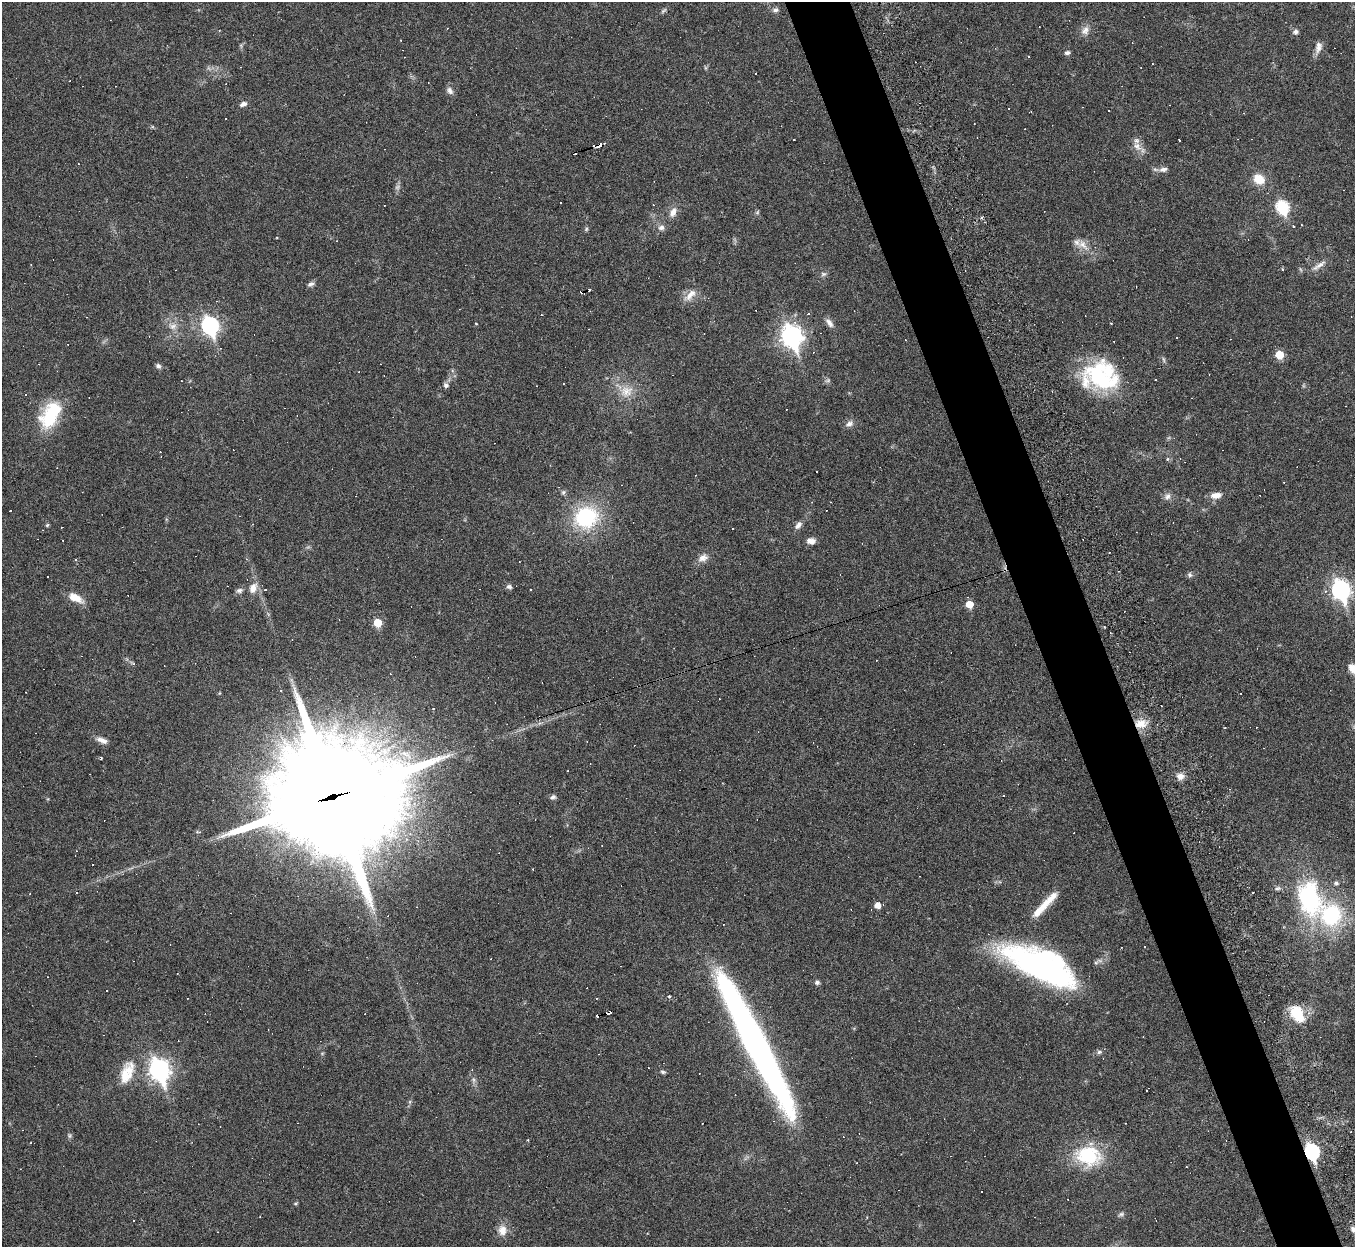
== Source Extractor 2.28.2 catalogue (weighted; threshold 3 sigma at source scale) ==
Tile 6 of 4 x 4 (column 2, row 2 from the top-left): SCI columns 1354-2706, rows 2768-4012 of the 5469 x 5422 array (HDU 1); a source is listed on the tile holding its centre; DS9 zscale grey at full resolution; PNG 1357 x 1249 px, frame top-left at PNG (2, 2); no overlay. Shown black and unused: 5% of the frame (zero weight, under 3 of 6 exposures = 3% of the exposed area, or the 3 px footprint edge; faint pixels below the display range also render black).
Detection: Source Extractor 2.28.2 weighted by HDU 2 'WHT'; one run over the whole footprint, this tile lists its part. Background 0.0393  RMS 0.0024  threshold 0.00979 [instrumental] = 3 sigma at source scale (4.09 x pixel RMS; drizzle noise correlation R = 1.36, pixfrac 0.8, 0.05/0.05 arcsec/px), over >= 5 px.
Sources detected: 203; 2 too faint to see at this stretch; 1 inside a brighter object's white glare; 95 cosmic-ray / hot-pixel residue — not listed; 5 inside a brighter listed object's ellipse — not listed separately; the other 100 listed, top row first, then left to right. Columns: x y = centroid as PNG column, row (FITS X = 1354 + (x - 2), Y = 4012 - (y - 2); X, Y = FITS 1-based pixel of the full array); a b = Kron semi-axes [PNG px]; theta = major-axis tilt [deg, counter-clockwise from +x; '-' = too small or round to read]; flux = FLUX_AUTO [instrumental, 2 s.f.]
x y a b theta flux
775 10 8 6 8 0.62
663 11 8 3 19 0.38
1085 30 13 9 61 1.4
1295 32 6 5 - 0.84
1318 47 16 9 77 1.4
1067 53 7 5 18 0.57
1028 57 4 2 - 0.23
450 91 11 7 -58 0.92
243 104 9 6 23 0.82
794 140 3 2 - 0.24
600 145 6 3 40 1.9
1137 146 15 9 -49 1.8
1163 169 11 6 14 1.1
1259 179 12 10 -33 4
1282 207 7 6 - 20
673 212 13 8 64 1.6
661 227 8 8 - 0.94
586 229 6 5 - 0.32
1082 244 14 12 -30 2.2
1319 266 23 6 34 1.4
1282 270 4 3 - 0.28
823 274 8 6 13 0.56
311 284 10 6 24 0.71
690 295 19 9 50 2.2
808 314 3 2 - 0.61
476 323 3 2 - 0.21
829 323 15 6 -50 1.1
173 326 11 9 -5 1.5
210 326 9 7 -68 50
792 336 10 8 -71 110
813 352 3 3 - 0.2
1279 355 6 6 - 5.5
1163 359 8 3 -71 0.39
158 366 7 6 - 0.6
1099 377 34 26 -57 15
828 380 8 4 31 0.42
1155 380 3 2 - 0.32
563 384 3 2 - 0.32
446 385 7 7 - 0.67
626 391 19 16 14 3.8
50 414 35 19 60 12
849 424 11 8 26 1
1167 459 6 3 71 0.26
563 492 7 5 45 0.43
1216 495 13 7 7 1.8
1167 496 9 8 - 0.94
10 511 2 2 - 0.17
586 517 25 23 24 19
47 525 5 4 - 0.28
798 525 12 7 46 1
62 527 3 2 - 0.21
811 541 10 7 -2 1.2
703 558 14 9 26 1.6
75 559 4 4 - 0.29
246 559 4 4 - 0.24
1190 575 7 6 - 0.5
509 587 7 6 - 0.62
253 588 15 10 67 2.2
239 590 9 6 13 0.69
1341 590 9 8 - 77
1325 591 4 4 - 0.59
75 598 19 8 -26 3
969 604 6 6 - 3.1
377 623 6 6 - 4.3
134 664 4 3 - 0.45
1353 669 13 9 -40 2.5
281 691 3 3 - 0.22
433 708 3 3 - 0.21
1140 724 16 10 7 2.9
1224 728 3 2 - 0.24
102 740 15 7 -22 1.3
101 758 3 3 - 0.21
1180 776 9 8 - 1.5
1230 789 3 2 - 0.18
1003 795 3 2 - 0.22
333 797 46 42 -6 5000
553 797 7 6 - 0.6
93 865 2 2 - 0.16
1336 883 7 5 -15 0.51
1278 888 8 6 15 0.58
77 893 3 2 - 0.19
1310 898 41 26 -72 28
877 905 6 6 - 1.9
1039 910 31 9 48 3.8
1041 966 69 25 -25 70
817 982 5 5 - 0.68
669 996 4 4 - 0.45
609 1012 5 4 - 4.6
1297 1014 17 11 -58 7.7
755 1042 136 17 -63 130
1099 1052 7 5 5 0.5
159 1070 11 8 -68 99
127 1072 34 16 69 6
663 1072 7 5 -11 0.39
1312 1152 8 6 -69 39
1088 1155 32 22 -12 14
296 1203 5 3 - 0.24
1121 1214 8 5 20 0.49
1353 1229 6 6 - 0.91
502 1230 14 11 -89 2.2
Overlapping masked pixels (flux is a lower limit): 5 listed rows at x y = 600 145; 1140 724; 333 797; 609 1012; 1312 1152
Isophote crosses this tile's border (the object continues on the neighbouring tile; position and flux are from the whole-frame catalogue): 2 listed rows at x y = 1353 669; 1353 1229